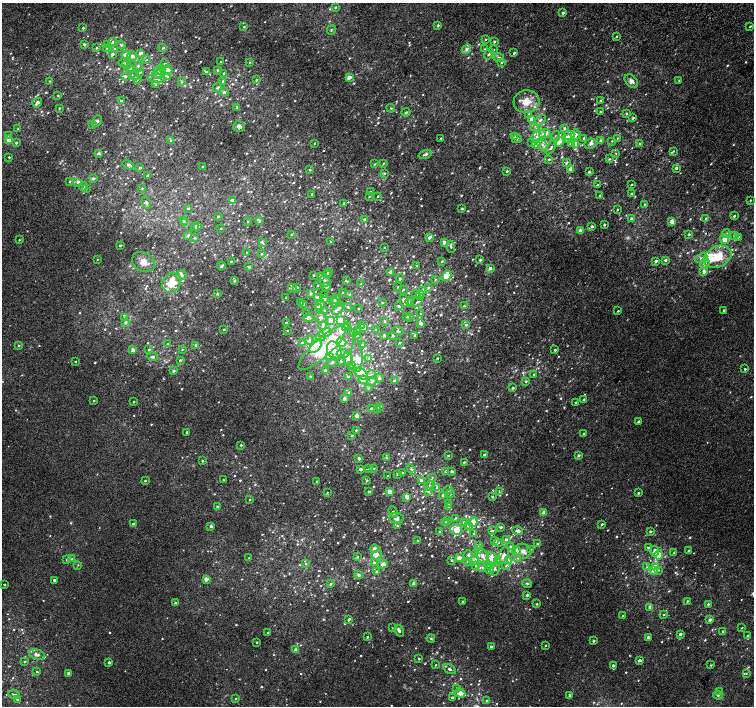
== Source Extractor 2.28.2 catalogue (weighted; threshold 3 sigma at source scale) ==
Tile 10 of 4 x 4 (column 2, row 3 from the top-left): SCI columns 1538-3040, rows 1674-3080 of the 6074 x 6092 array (HDU 1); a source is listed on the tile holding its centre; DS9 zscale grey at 2 x 2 block average (1 PNG px = mean of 2 x 2 image px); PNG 756 x 708 px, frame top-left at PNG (2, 3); each listed source drawn as its Kron ellipse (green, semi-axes under 4 px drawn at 4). Shown black and unused: <1% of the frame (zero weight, under 2 of 3 exposures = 2% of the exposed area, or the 3 px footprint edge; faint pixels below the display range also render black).
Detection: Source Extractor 2.28.2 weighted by HDU 2 'WHT'; one run over the whole footprint, this tile lists its part. Background 0.00266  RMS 0.007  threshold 0.0315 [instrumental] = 3 sigma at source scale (4.5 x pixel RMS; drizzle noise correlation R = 1.50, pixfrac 1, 0.0396/0.0396 arcsec/px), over >= 5 px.
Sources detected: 1046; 5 too faint to see at this stretch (2 x 2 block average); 2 inside a brighter object's white glare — neither listed nor drawn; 4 coinciding with a brighter row at this scale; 82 inside a brighter listed object's ellipse — not listed separately; of the other 953, all 500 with FLUX_AUTO >= 1.37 (the completeness limit of this list) listed and drawn (453 fainter detections not listed), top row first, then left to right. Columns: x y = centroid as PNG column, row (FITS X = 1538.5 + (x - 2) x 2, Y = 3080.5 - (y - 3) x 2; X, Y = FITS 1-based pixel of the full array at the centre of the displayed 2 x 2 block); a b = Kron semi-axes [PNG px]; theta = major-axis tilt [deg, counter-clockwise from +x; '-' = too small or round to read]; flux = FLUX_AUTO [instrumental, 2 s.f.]
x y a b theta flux
335 7 4 3 - 1.9
563 13 2 2 - 4.5
438 25 2 2 - 3.6
244 27 4 3 - 1.6
750 27 2 2 - 2.6
83 28 3 3 - 1.9
331 30 5 3 - 1.7
616 37 3 2 - 1.4
486 39 3 2 - 1.5
112 42 4 3 - 3.7
494 42 3 3 - 1.9
84 44 2 2 - 4.2
108 45 3 3 - 2.2
121 45 4 3 - 2.4
96 48 3 3 - 1.7
107 48 3 3 - 1.6
163 48 3 3 - 2
114 49 4 3 - 1.7
466 49 5 3 - 5.2
485 49 3 3 - 1.7
493 50 3 2 - 2.5
140 53 3 2 - 7.2
514 53 3 2 - 2.7
112 54 2 2 - 4.8
489 54 6 3 54 3.6
126 55 4 3 - 18
132 56 5 4 - 4.9
499 58 5 4 - 3.6
146 60 3 2 - 1.4
221 62 3 2 - 1.8
250 62 4 2 - 1.4
502 62 3 2 - 3.2
123 63 5 2 - 1.4
165 64 3 2 - 2.5
126 65 4 3 - 2.6
138 66 5 3 - 2.1
130 68 3 3 - 3.2
161 70 4 3 - 2.2
167 70 5 4 - 12
217 70 3 2 - 1.7
157 71 3 3 - 1.6
206 72 3 2 - 2.8
140 73 3 3 - 2
224 73 2 2 - 2.9
158 74 6 3 20 3.8
125 76 4 4 - 2.9
135 76 4 3 - 2.2
168 77 3 3 - 1.8
349 77 2 2 - 17
157 79 9 4 -2 7.6
137 80 3 3 - 1.5
256 80 3 2 - 2.5
679 80 3 2 - 1.4
50 81 3 3 - 1.5
223 81 3 2 - 4.4
631 81 8 5 -46 7.5
181 82 4 3 - 1.8
156 84 4 3 - 2.3
217 88 5 3 - 2.5
224 92 4 3 - 3.5
58 95 2 2 - 1.4
121 101 3 3 - 2.2
526 101 13 11 6 22
601 101 4 2 - 2.7
37 103 5 3 - 5.8
237 107 3 2 - 3
60 108 2 2 - 1.6
391 108 4 3 - 1.8
406 112 4 3 - 2.5
600 112 3 3 - 2.1
529 114 4 3 - 3.6
626 114 3 3 - 1.5
633 118 3 2 - 2.2
532 119 3 3 - 12
540 120 6 4 37 4.1
97 121 6 4 66 3.9
93 125 4 2 - 1.7
239 126 6 5 - 5.5
535 126 4 2 - 1.6
564 128 3 3 - 2.7
18 129 3 3 - 1.5
545 134 6 4 15 8.7
575 135 5 4 - 7.6
8 136 3 3 - 2.8
538 136 8 5 26 8.2
555 136 5 3 - 2.4
568 136 6 4 21 6.3
514 137 3 3 - 1.5
441 138 2 2 - 1.9
584 138 2 2 - 4
617 138 3 3 - 1.5
517 139 5 3 - 1.9
568 139 4 3 - 16
9 140 3 3 - 22
600 140 3 3 - 3.5
170 141 3 3 - 1.4
612 141 3 3 - 1.5
532 142 3 3 - 2
559 142 5 3 - 20
16 143 3 3 - 2.2
314 143 2 2 - 1.7
571 143 3 3 - 7.2
639 143 4 3 - 1.9
536 144 4 4 - 34
590 144 6 4 28 5.2
543 145 7 4 -58 4.8
576 145 3 2 - 4
551 148 8 3 55 4.7
673 151 3 3 - 1.5
99 153 2 2 - 5.9
616 153 3 3 - 1.6
425 154 7 3 18 3.3
9 157 2 2 - 1.8
549 159 3 2 - 1.9
609 159 4 3 - 2
384 163 3 3 - 1.8
566 163 3 2 - 4
375 164 4 3 - 1.7
128 165 6 4 -32 2.8
202 166 3 2 - 1.4
140 168 3 2 - 2.7
676 168 2 2 - 6.3
571 169 3 2 - 13
309 170 3 2 - 2
507 171 2 2 - 2.9
589 172 4 3 - 2.1
384 173 3 3 - 2.2
147 176 3 2 - 3.5
93 178 3 3 - 4.3
69 181 3 3 - 1.9
78 182 3 3 - 6.3
632 184 3 2 - 1.5
597 185 2 2 - 1.6
83 187 4 3 - 2.2
86 188 3 2 - 1.4
142 188 3 2 - 1.7
371 192 2 2 - 2.9
312 194 2 2 - 2.4
631 194 2 2 - 2.9
600 195 3 2 - 1.4
378 196 2 2 - 1.4
369 197 3 2 - 1.4
232 200 4 3 - 3.9
750 200 3 2 - 1.7
146 203 6 3 -69 3
344 203 3 3 - 1.6
645 205 2 2 - 4.1
188 208 2 2 - 2.6
462 209 3 2 - 2.7
617 210 2 2 - 1.5
734 216 2 2 - 2.9
218 217 3 3 - 1.5
706 218 3 2 - 2
365 219 3 2 - 2.1
631 219 3 2 - 3.5
183 220 3 3 - 1.4
259 221 3 3 - 2
248 222 3 2 - 1.4
672 222 2 2 - 25
184 223 3 3 - 3.4
604 225 2 2 - 3.2
198 226 2 2 - 5.9
195 227 3 3 - 2.5
592 227 2 2 - 5
221 228 2 2 - 1.8
580 231 2 2 - 17
726 233 4 3 - 2.7
689 234 2 2 - 3.6
188 235 4 3 - 2.3
291 235 3 2 - 1.5
734 235 4 3 - 3.8
738 237 3 3 - 2.2
195 238 3 3 - 1.6
429 238 4 2 - 6
725 239 5 4 - 20
19 240 3 2 - 1.4
262 242 3 3 - 3.2
331 242 3 2 - 1.4
444 242 2 2 - 13
120 245 2 2 - 3.3
384 247 2 2 - 1.5
451 247 6 3 -75 2.6
246 253 3 3 - 1.9
261 254 3 2 - 2.4
718 257 14 10 25 37
701 258 6 3 27 4.3
97 259 2 2 - 1.4
480 260 3 2 - 2.5
665 260 2 2 - 5.9
442 261 3 3 - 2
656 261 3 2 - 4.8
143 262 12 9 -31 14
231 262 2 2 - 3.5
705 264 6 4 65 6.2
221 266 4 3 - 2.5
417 266 2 2 - 1.9
249 267 3 3 - 1.8
490 268 3 3 - 4.5
329 272 2 2 - 11
391 272 3 2 - 6.1
704 272 2 2 - 12
182 275 5 5 - 4.6
314 275 2 2 - 1.9
328 275 3 3 - 2.5
447 276 6 4 56 20
321 277 3 3 - 5.6
400 278 4 3 - 2.4
435 279 3 2 - 1.4
235 281 4 3 - 1.6
325 281 6 5 - 5.6
346 281 4 2 - 1.8
172 283 10 9 - 33
361 284 3 3 - 1.5
318 285 3 2 - 1.6
297 287 2 2 - 3.2
327 287 3 3 - 3.3
398 287 3 2 - 2.1
428 288 3 2 - 3.4
293 289 5 4 - 3.5
403 290 3 2 - 1.4
423 290 3 3 - 2.7
342 292 3 2 - 1.4
311 293 4 4 - 3.4
217 294 3 3 - 2.4
416 294 2 2 - 5.6
324 295 3 2 - 2.3
350 295 2 2 - 4.7
420 295 4 3 - 2.2
286 297 2 2 - 1.7
317 297 3 2 - 4.4
324 299 3 3 - 5.8
335 299 5 3 - 2.3
404 301 6 4 -63 7
410 302 4 3 - 2
417 302 6 2 39 1.6
300 303 3 3 - 3.7
335 303 5 3 - 5.4
382 303 2 2 - 1.4
304 305 2 2 - 4.6
320 305 6 3 37 4.8
399 306 2 2 - 4.7
464 306 3 2 - 2.6
348 307 4 3 - 1.6
318 308 3 3 - 5
358 308 2 2 - 1.5
338 309 7 4 47 5.3
724 310 2 2 - 3.7
324 311 4 3 - 2.6
618 311 3 2 - 1.6
307 313 3 2 - 1.5
421 314 3 2 - 1.4
407 316 2 2 - 1.7
124 317 3 3 - 1.4
320 317 6 5 - 5.5
409 317 3 3 - 1.5
309 318 5 3 - 5.7
331 320 4 3 - 11
340 320 4 3 - 21
384 321 3 3 - 1.7
125 322 3 3 - 3.4
286 322 2 2 - 1.9
421 323 3 3 - 6.4
348 325 3 3 - 1.7
362 325 3 2 - 3.5
466 325 4 3 - 2.9
323 326 4 3 - 2.9
346 328 3 3 - 7.5
364 328 2 2 - 14
224 329 3 2 - 1.4
376 329 4 3 - 1.9
287 330 3 2 - 1.5
357 331 3 3 - 3.6
398 331 5 3 - 2.8
354 332 3 3 - 1.8
325 333 7 4 18 6.6
357 335 3 3 - 3.1
384 335 3 2 - 4.5
415 335 3 3 - 2
393 336 2 2 - 3.2
321 337 5 4 - 4.1
309 340 4 4 - 3.3
342 342 5 3 - 20
302 343 4 3 - 3.8
400 343 2 2 - 2.1
167 344 3 3 - 1.8
19 345 3 3 - 1.5
196 345 3 2 - 3.3
362 345 3 3 - 2.6
315 346 7 4 48 91
322 348 31 9 43 50
182 349 3 3 - 1.5
133 350 3 3 - 7.5
149 350 3 3 - 2.2
555 350 2 2 - 2.8
334 351 10 7 -63 14
343 353 6 4 5 4.3
330 356 4 3 - 5.5
357 356 16 6 -89 10
153 357 5 4 - 3.3
369 358 3 3 - 2.1
437 358 2 2 - 1.9
348 359 6 5 - 9.2
180 360 3 2 - 2.2
75 361 2 2 - 1.8
341 361 2 2 - 2.9
332 362 6 3 28 2.8
351 365 3 3 - 1.5
745 369 2 2 - 4.2
325 370 3 2 - 4
173 371 2 2 - 4.2
361 374 7 5 -37 41
371 374 4 4 - 3.8
534 374 3 3 - 1.7
311 376 4 3 - 1.5
348 377 2 2 - 2.9
379 378 4 4 - 3.7
363 380 5 4 - 8.8
372 381 5 4 - 4.9
394 381 3 3 - 4.3
526 381 4 3 - 2
368 388 3 3 - 2
513 388 2 2 - 3.4
349 392 3 3 - 2.2
344 398 2 2 - 7.9
94 400 2 2 - 1.5
584 400 2 2 - 4.8
134 402 2 2 - 1.6
576 402 2 2 - 2.4
379 406 4 3 - 4.3
371 408 2 2 - 3.7
377 410 4 3 - 1.8
357 416 2 2 - 21
638 422 4 2 - 2.9
356 430 2 2 - 1.6
187 432 2 2 - 3
584 434 2 2 - 2.2
352 435 2 2 - 1.9
241 445 2 2 - 2
485 455 2 2 - 9.8
448 456 3 3 - 1.7
578 456 3 3 - 3.6
359 458 2 2 - 7.2
386 458 3 3 - 1.4
202 461 2 2 - 2.6
464 462 2 2 - 1.9
369 468 4 3 - 1.9
374 468 3 2 - 1.7
360 469 2 2 - 6.4
412 469 5 4 - 4
446 471 2 2 - 6.1
452 471 4 3 - 4.2
402 473 3 2 - 2.6
397 474 3 2 - 1.9
387 476 2 2 - 2
432 477 4 3 - 1.7
223 480 2 2 - 1.5
367 480 3 2 - 2.6
145 481 2 2 - 2.2
316 481 2 2 - 1.5
421 481 4 3 - 4.5
429 486 5 3 - 2.5
437 487 4 4 - 3
369 491 2 2 - 4.1
428 491 3 3 - 3.2
448 491 5 3 - 2.4
327 492 3 3 - 1.5
390 492 2 2 - 22
499 492 3 3 - 1.6
638 493 2 2 - 2.8
450 494 3 2 - 2.8
443 495 2 2 - 3.5
492 497 3 3 - 3.1
407 498 3 3 - 5.7
250 500 2 2 - 1.4
448 504 3 2 - 1.5
217 506 3 2 - 2.7
449 506 2 2 - 2.2
393 512 6 3 -71 2.8
544 513 2 2 - 12
396 518 7 5 -7 6.9
455 518 3 2 - 2
447 521 3 2 - 1.4
464 522 3 3 - 3.3
473 522 5 4 - 15
446 523 3 2 - 8.2
133 524 3 2 - 4
602 524 2 2 - 2.9
468 525 3 3 - 3
211 526 2 2 - 5.3
397 526 3 2 - 1.8
501 527 4 2 - 2.2
456 530 6 5 - 16
493 530 3 3 - 1.4
440 531 4 2 - 1.5
517 531 5 3 - 6.6
650 531 2 2 - 2.8
473 533 2 2 - 1.6
506 540 3 2 - 8.3
418 541 2 2 - 4.2
495 541 2 2 - 5.3
498 542 3 3 - 2.9
537 544 3 3 - 2.8
479 545 3 2 - 2.6
511 546 3 3 - 3.5
648 547 3 3 - 2.2
374 548 4 3 - 5.2
530 549 3 3 - 2.6
479 550 3 3 - 4.6
516 551 4 3 - 10
523 551 8 7 - 9.6
655 551 5 4 - 9.9
689 551 2 2 - 2.7
674 553 3 2 - 2.1
377 555 6 4 34 10
468 555 5 4 - 5.9
659 555 4 3 - 22
482 556 7 6 - 6.9
503 556 9 5 68 9.1
357 557 3 3 - 2.3
249 558 2 2 - 1.6
459 558 3 2 - 8.6
492 558 6 5 - 17
518 558 3 3 - 1.6
72 559 3 3 - 2.1
67 560 3 3 - 2.3
452 560 3 3 - 1.8
474 560 5 3 - 7.7
468 561 3 3 - 3.1
498 561 3 3 - 3.2
508 561 4 4 - 10
374 563 4 3 - 4.5
306 564 3 3 - 2.4
383 564 5 4 - 9.1
78 565 3 3 - 1.4
476 565 4 3 - 2.7
488 565 4 4 - 3.7
506 566 4 3 - 3
655 566 3 3 - 6.3
482 567 4 4 - 3
647 567 3 3 - 1.4
490 569 4 3 - 4.6
495 569 7 4 81 4.6
654 570 3 3 - 8.8
658 570 4 2 - 1.4
377 571 3 2 - 2.7
358 575 4 4 - 3.8
206 579 2 2 - 13
54 580 2 2 - 5.5
414 583 2 2 - 14
527 583 5 4 - 3.1
331 584 3 3 - 2.4
4 585 2 2 - 2.3
527 595 3 3 - 2.6
462 601 3 2 - 1.6
687 601 2 2 - 2.1
175 603 2 2 - 3.6
537 604 3 3 - 1.7
708 604 3 2 - 2.1
650 607 2 2 - 8.7
664 615 3 3 - 1.4
623 616 2 2 - 1.4
349 619 4 2 - 2.5
710 620 2 2 - 7
393 628 3 3 - 1.9
742 628 3 2 - 1.4
399 631 6 3 -64 4.2
723 631 4 3 - 2.2
268 633 2 2 - 3.5
680 634 3 3 - 3
747 635 3 2 - 1.8
367 637 2 2 - 1.9
648 637 2 2 - 8.6
431 638 4 3 - 2.2
593 641 2 2 - 4
257 642 2 2 - 1.7
545 645 2 2 - 1.8
491 647 2 2 - 4.2
296 650 2 2 - 12
37 655 8 5 -15 6.3
419 659 2 2 - 1.9
640 660 3 2 - 5.9
25 661 2 2 - 2.3
109 662 2 2 - 4.7
435 665 3 3 - 1.5
613 665 3 3 - 3.5
711 665 3 2 - 1.4
450 669 7 4 -30 4.1
37 672 2 2 - 2.1
69 673 2 2 - 9.2
746 674 3 3 - 1.4
457 688 3 3 - 2.7
720 692 3 3 - 2
460 693 5 4 - 13
14 694 6 3 -9 2.5
570 695 2 2 - 4.4
718 695 5 3 - 3.9
452 698 3 2 - 2.8
17 699 3 2 - 3.6
236 699 3 2 - 1.5
486 700 3 3 - 1.5